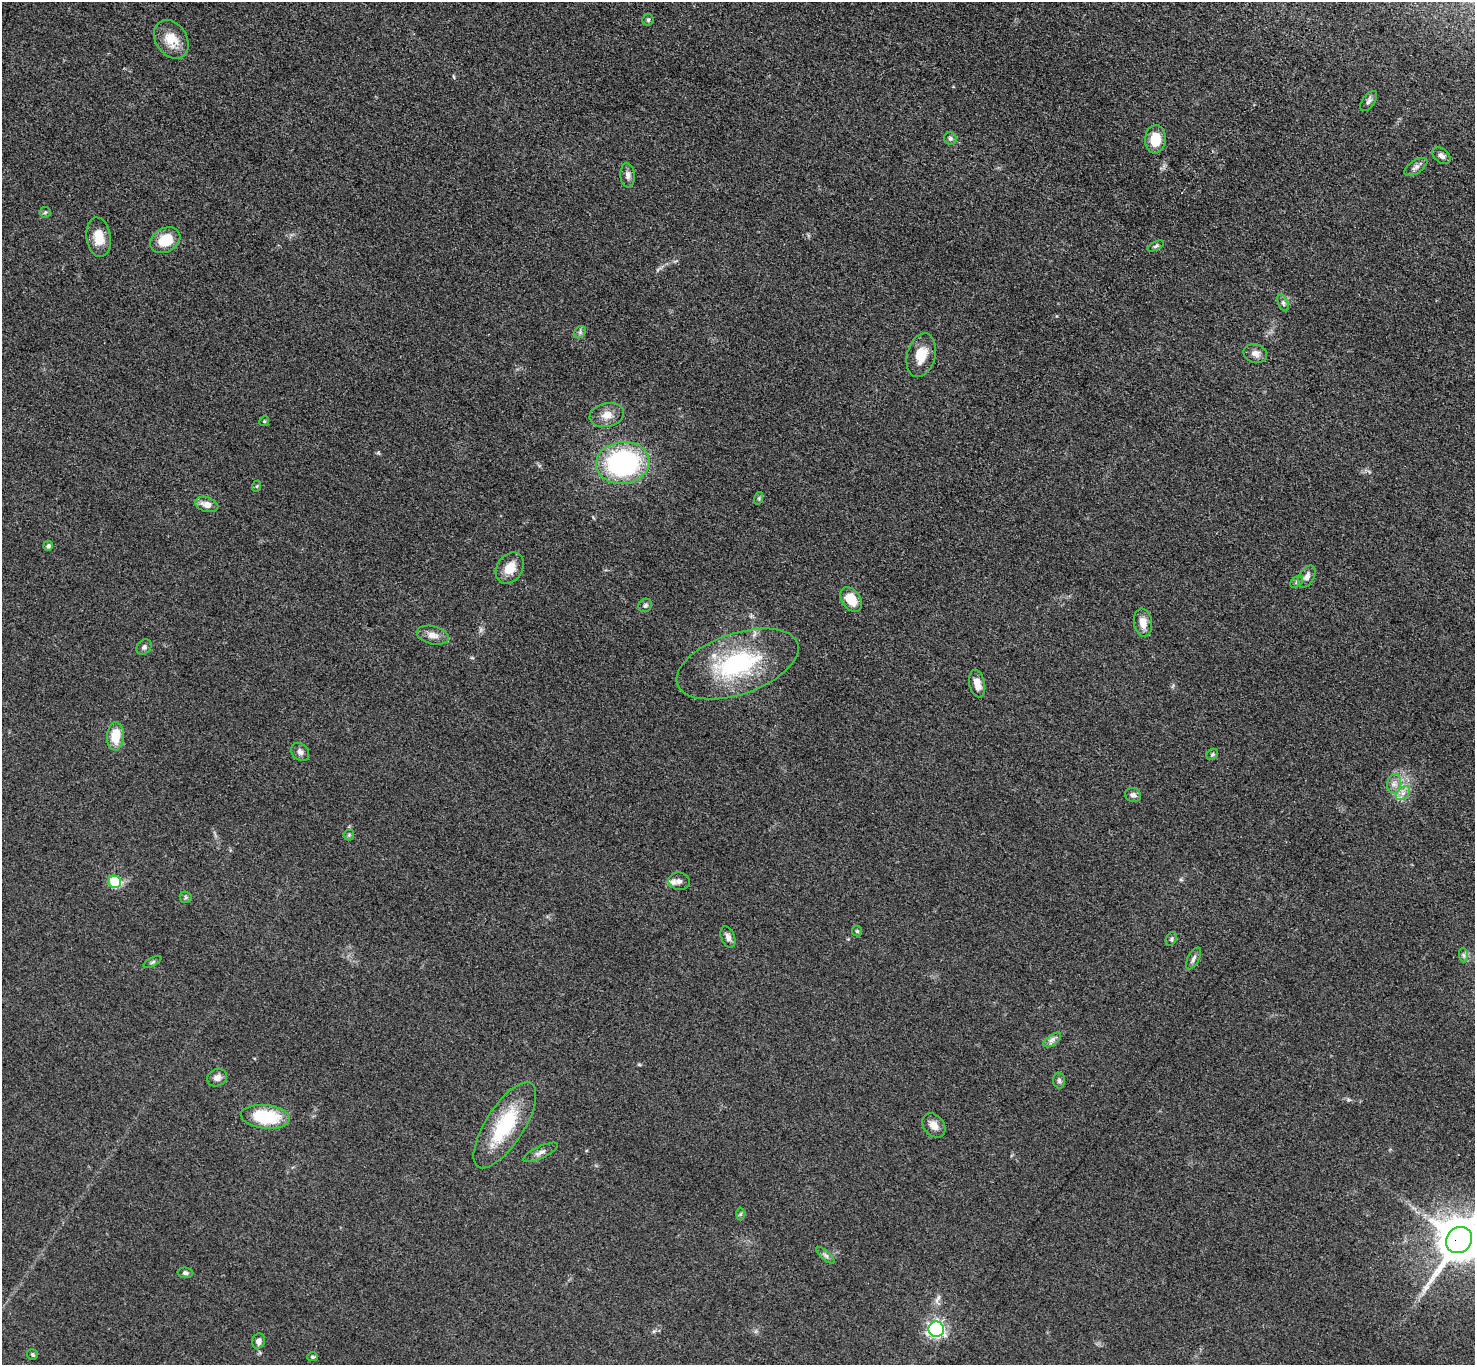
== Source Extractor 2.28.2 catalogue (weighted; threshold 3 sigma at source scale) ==
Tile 10 of 4 x 4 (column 2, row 3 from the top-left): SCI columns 1487-2959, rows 1526-2888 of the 5913 x 5919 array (HDU 1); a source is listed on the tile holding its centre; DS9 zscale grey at full resolution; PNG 1477 x 1367 px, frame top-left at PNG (2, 2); each listed source drawn as its Kron ellipse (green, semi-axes under 4 px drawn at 4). Shown black and unused: <1% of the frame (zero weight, under 3 of 5 exposures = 1% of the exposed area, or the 3 px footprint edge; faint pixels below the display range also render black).
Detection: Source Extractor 2.28.2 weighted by HDU 2 'WHT'; one run over the whole footprint, this tile lists its part. Background 0.0536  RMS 0.0058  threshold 0.0259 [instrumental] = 3 sigma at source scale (4.5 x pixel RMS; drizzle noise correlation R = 1.50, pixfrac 1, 0.05/0.05 arcsec/px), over >= 5 px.
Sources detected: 65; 1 long thin detection or spike segment (spike, bleed or trail) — neither listed nor drawn; the other 64 listed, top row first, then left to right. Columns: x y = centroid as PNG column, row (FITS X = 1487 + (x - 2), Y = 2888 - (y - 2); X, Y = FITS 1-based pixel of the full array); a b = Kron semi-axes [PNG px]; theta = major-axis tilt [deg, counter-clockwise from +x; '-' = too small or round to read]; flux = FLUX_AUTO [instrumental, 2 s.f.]
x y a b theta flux
648 20 5 5 - 0.96
171 39 21 15 -55 11
1369 101 12 6 54 2
950 138 6 6 - 1.2
1155 139 14 10 85 12
1441 156 10 7 -39 2.4
1416 167 13 6 34 2.4
628 175 12 7 -86 2.8
45 212 5 5 - 0.92
99 237 20 12 -82 9.8
165 240 16 12 29 15
1156 246 9 4 26 1.1
1283 303 9 5 -65 1.6
580 332 7 5 47 1.3
1255 353 12 9 -16 4
921 355 22 14 75 11
607 415 17 12 10 6
264 421 5 4 - 0.68
623 463 27 21 5 94
257 486 6 3 71 0.61
759 498 6 4 72 0.85
207 505 12 7 -16 4.6
48 546 5 4 - 1.2
510 568 17 12 55 8.9
1307 576 12 7 59 2.8
1297 582 7 5 39 1.1
851 599 13 9 -55 12
645 605 7 6 - 1.3
1143 623 14 9 -81 5.8
433 635 16 9 -13 4.4
144 647 8 6 48 1.7
737 664 64 30 19 68
977 684 14 7 -77 5.9
115 736 14 8 87 13
300 752 10 7 -44 2.4
1212 754 6 5 - 0.89
1394 784 10 7 80 3
1403 793 8 5 45 2.5
1133 795 8 7 - 2.2
349 835 5 5 - 0.73
679 881 11 8 -8 3.2
115 882 6 6 - 31
186 897 6 5 - 0.94
857 931 5 5 - 0.83
728 937 11 6 -68 2.6
1171 939 7 5 62 1.1
1463 955 7 4 -88 1.2
1193 958 12 5 63 1.9
152 962 10 4 27 1.1
1052 1040 10 5 36 2.2
217 1078 10 8 28 3.1
1059 1080 8 6 -87 1.5
265 1117 24 12 -6 33
505 1125 49 19 57 40
934 1125 13 10 -50 4.5
541 1152 18 6 25 2.8
740 1214 6 4 88 0.9
1459 1240 14 12 42 2600
825 1255 11 4 -40 1.6
185 1273 8 5 -4 1.5
936 1329 8 8 - 150
258 1341 8 6 70 2.7
32 1354 5 5 - 0.9
312 1357 5 4 - 0.88
Overlapping masked pixels (flux is a lower limit): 1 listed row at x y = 1459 1240
Isophote crosses this tile's border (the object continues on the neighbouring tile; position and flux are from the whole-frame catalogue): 1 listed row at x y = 1459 1240